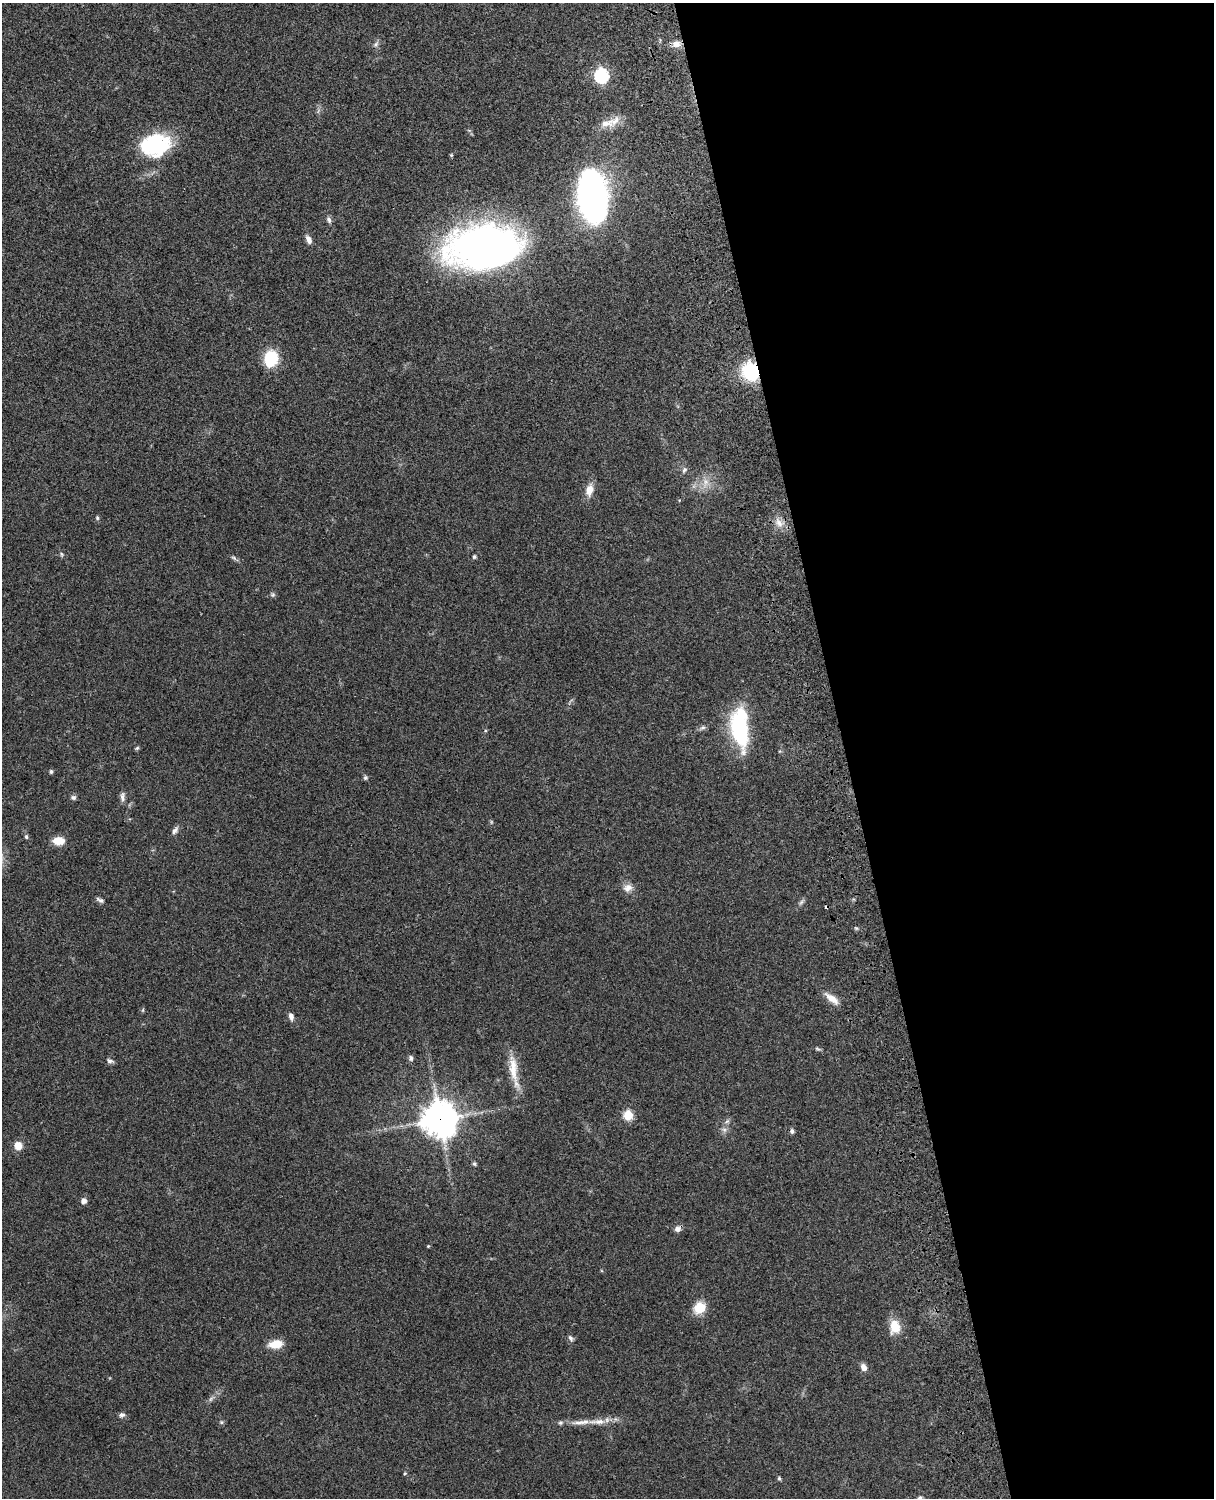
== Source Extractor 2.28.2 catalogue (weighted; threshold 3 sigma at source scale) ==
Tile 8 of 4 x 3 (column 4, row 2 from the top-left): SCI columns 3756-4967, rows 1660-3155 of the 5088 x 4928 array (HDU 1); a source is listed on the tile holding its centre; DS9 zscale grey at full resolution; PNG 1216 x 1500 px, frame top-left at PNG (2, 3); no overlay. Shown black and unused: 31% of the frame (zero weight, under 3 of 4 exposures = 6% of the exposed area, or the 3 px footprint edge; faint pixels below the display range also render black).
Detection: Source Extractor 2.28.2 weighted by HDU 2 'WHT'; one run over the whole footprint, this tile lists its part. Background 0.0884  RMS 0.0061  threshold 0.0275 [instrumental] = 3 sigma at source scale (4.5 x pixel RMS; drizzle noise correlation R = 1.50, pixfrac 1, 0.05/0.05 arcsec/px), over >= 5 px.
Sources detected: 69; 1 too faint to see at this stretch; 2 inside a brighter object's white glare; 1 cosmic-ray / hot-pixel residue — not listed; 2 inside a brighter listed object's ellipse — not listed separately; the other 63 listed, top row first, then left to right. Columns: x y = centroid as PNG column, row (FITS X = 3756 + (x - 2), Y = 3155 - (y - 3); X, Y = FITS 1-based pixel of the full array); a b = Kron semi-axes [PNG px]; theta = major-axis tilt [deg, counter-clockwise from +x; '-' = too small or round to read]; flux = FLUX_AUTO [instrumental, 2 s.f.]
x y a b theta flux
375 44 8 6 52 1.8
676 44 12 9 9 4.2
601 75 7 6 - 120
606 123 21 11 6 6.9
155 142 38 25 71 37
451 155 5 4 - 0.62
592 196 33 16 -83 320
329 220 9 6 -64 1.6
309 239 10 6 -64 3.1
485 247 60 35 5 360
271 359 13 11 74 26
751 371 11 10 - 57
684 470 9 6 61 1.7
706 482 15 8 86 5.3
589 490 15 10 74 6.2
97 518 6 4 -70 0.89
779 523 15 8 -52 5.1
61 554 6 4 -87 0.86
474 557 5 4 - 1
234 558 9 4 -36 1.2
273 595 7 6 - 1.2
703 728 9 5 35 1.5
740 728 47 19 -84 53
137 748 6 4 44 0.83
51 771 5 4 - 1.1
365 778 6 6 - 1
122 796 13 6 -88 2.3
73 797 8 6 13 1.4
175 830 11 6 51 2.3
26 837 6 4 -86 0.98
58 841 12 8 1 8.4
628 888 13 11 11 4.2
100 900 11 5 -30 1.6
801 902 9 5 54 1.5
856 928 5 4 - 0.77
832 999 22 8 -38 5.9
291 1016 8 5 -80 2.6
817 1049 8 4 -19 1
411 1058 8 5 -86 1.4
110 1061 9 6 -21 1.8
514 1071 46 10 -81 13
628 1115 5 5 - 30
440 1119 12 11 - 1000
727 1121 8 4 45 1.4
724 1130 7 6 - 1.8
792 1131 6 5 - 1.5
18 1145 8 8 - 6
474 1164 6 5 - 0.98
84 1201 8 7 - 2.3
678 1229 8 7 - 2.6
428 1246 4 3 - 0.53
699 1308 11 9 43 14
895 1327 19 14 -90 9.6
570 1338 9 5 -63 1.5
276 1344 16 10 7 8.4
864 1367 8 7 - 3.3
122 1415 8 6 12 1.7
221 1422 6 5 - 0.91
597 1422 29 7 0 7.8
560 1423 7 5 1 1.2
405 1473 4 3 - 0.63
779 1478 5 4 - 0.86
920 1498 7 5 46 1.7
Overlapping masked pixels (flux is a lower limit): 2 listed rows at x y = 751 371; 440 1119
Isophote crosses this tile's border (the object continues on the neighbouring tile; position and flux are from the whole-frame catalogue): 1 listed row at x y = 920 1498